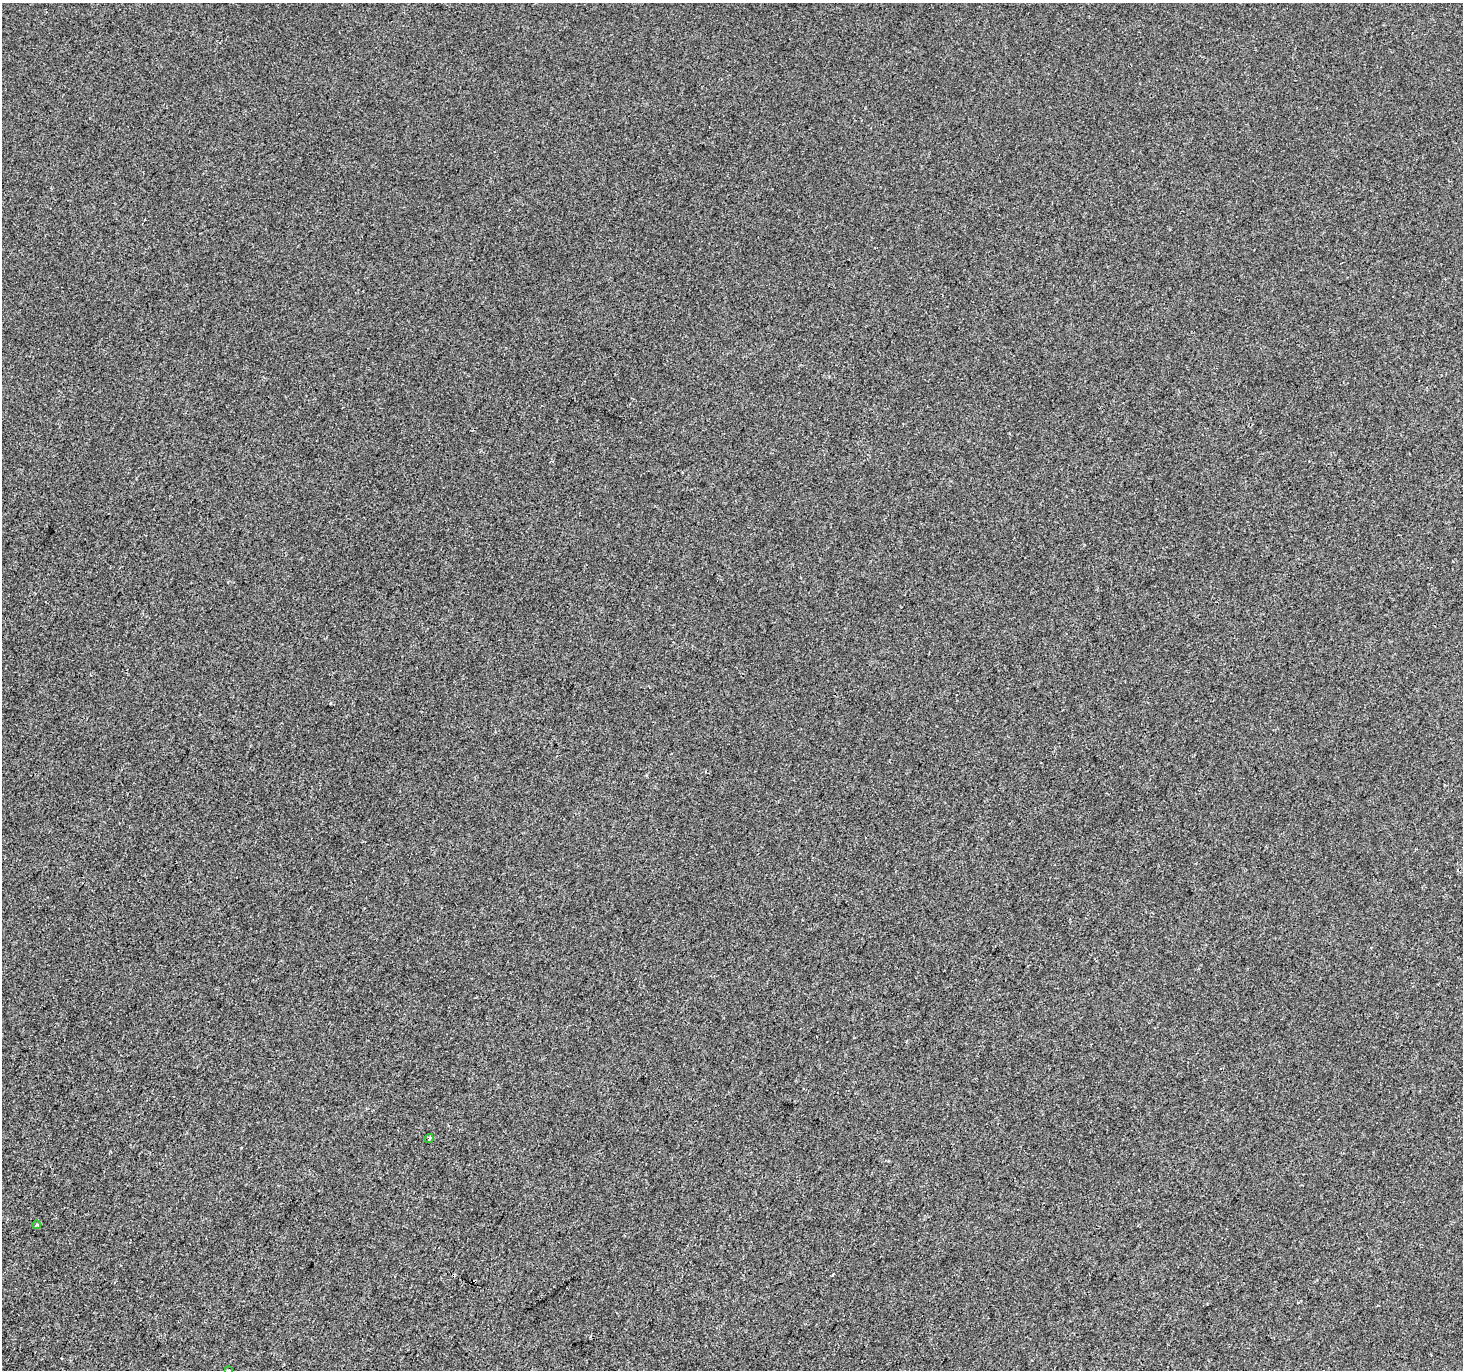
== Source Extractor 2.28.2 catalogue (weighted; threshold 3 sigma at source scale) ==
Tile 7 of 4 x 4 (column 3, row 2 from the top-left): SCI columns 2927-4387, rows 2997-4364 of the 5847 x 5926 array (HDU 1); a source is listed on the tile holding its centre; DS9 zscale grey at full resolution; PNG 1465 x 1372 px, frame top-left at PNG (2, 3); each listed source drawn as its Kron ellipse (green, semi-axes under 4 px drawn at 4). Shown black and unused: <1% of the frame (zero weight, under 2 of 3 exposures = <1% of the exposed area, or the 3 px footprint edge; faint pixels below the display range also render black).
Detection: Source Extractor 2.28.2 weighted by HDU 2 'WHT'; one run over the whole footprint, this tile lists its part. Background -6.75e-04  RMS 0.0041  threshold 0.0187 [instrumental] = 3 sigma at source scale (4.5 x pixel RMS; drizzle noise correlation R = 1.50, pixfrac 1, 0.0396/0.0396 arcsec/px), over >= 5 px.
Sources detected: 4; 1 cosmic-ray / hot-pixel residue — neither listed nor drawn; the other 3 listed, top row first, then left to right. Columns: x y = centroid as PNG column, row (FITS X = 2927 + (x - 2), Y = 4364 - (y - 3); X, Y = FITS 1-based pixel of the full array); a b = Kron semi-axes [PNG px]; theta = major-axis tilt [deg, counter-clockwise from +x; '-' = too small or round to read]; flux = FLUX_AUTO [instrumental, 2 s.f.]
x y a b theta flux
429 1139 5 3 - 0.65
37 1225 4 3 - 1.3
228 1370 3 3 - 0.52
Isophote crosses this tile's border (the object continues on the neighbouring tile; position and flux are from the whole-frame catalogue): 1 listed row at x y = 228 1370